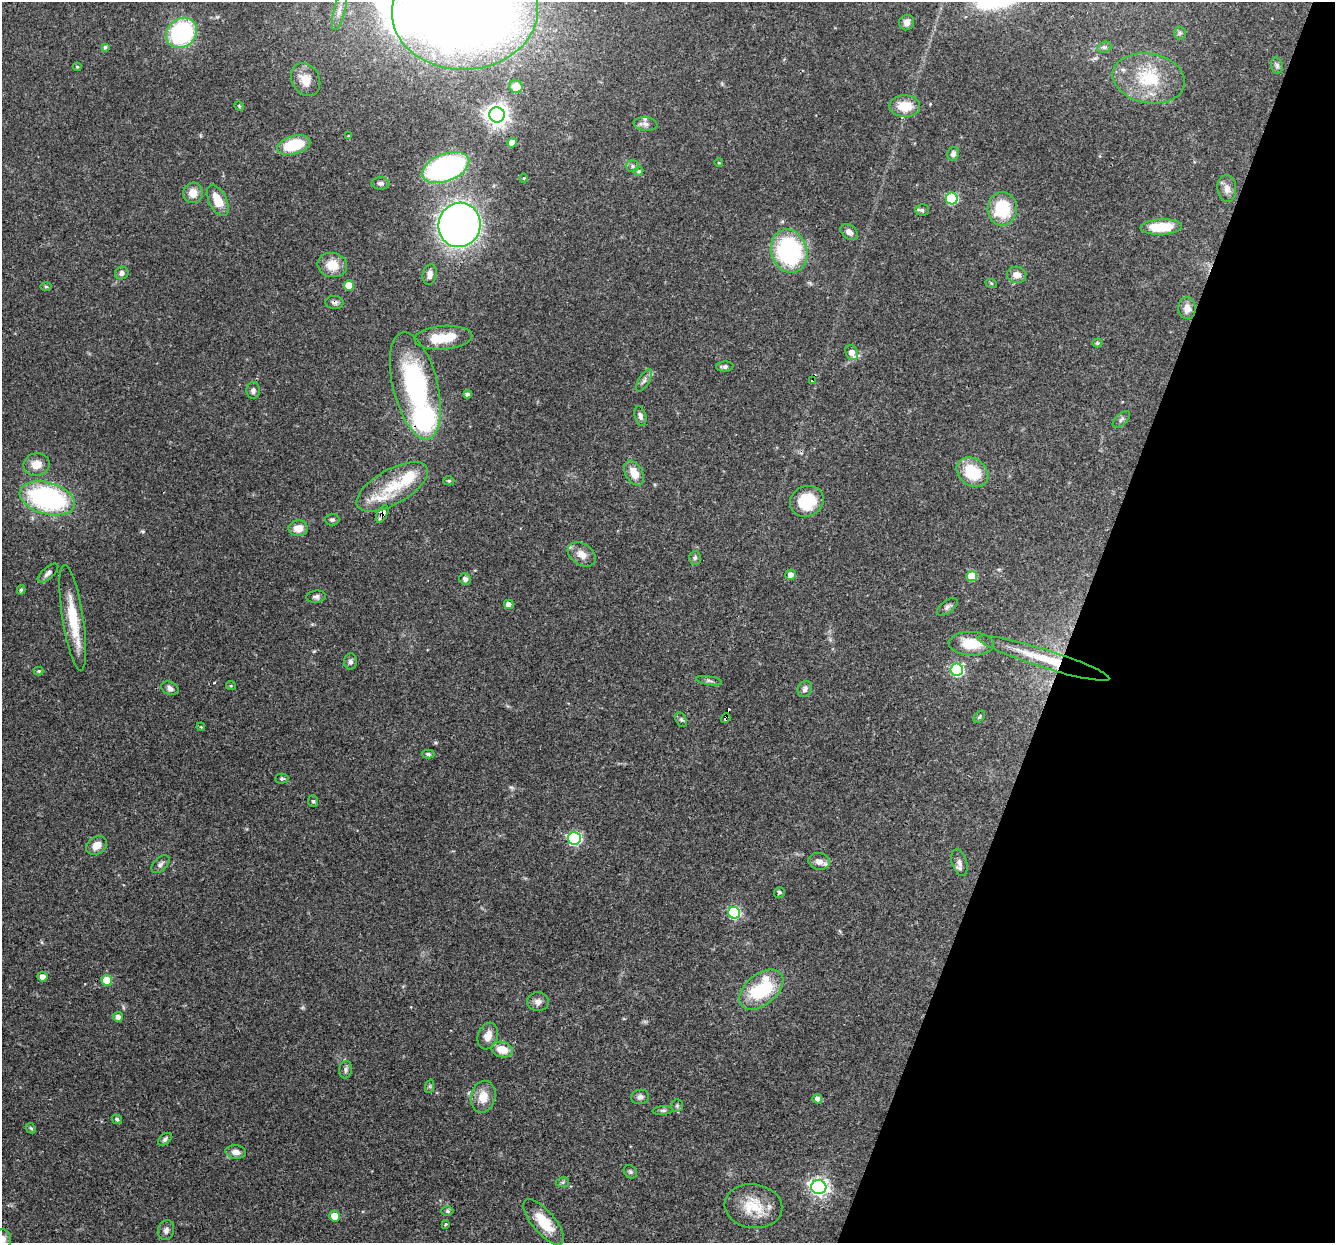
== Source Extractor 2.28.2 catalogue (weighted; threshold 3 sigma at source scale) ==
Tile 8 of 4 x 4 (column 4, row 2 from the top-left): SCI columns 3999-5331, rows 2739-3979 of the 5331 x 5348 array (HDU 1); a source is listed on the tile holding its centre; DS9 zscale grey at full resolution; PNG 1337 x 1245 px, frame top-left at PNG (2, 2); each listed source drawn as its Kron ellipse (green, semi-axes under 4 px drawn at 4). Shown black and unused: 19% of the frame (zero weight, under 3 of 4 exposures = <1% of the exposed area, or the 3 px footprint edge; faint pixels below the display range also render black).
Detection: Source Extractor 2.28.2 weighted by HDU 2 'WHT'; one run over the whole footprint, this tile lists its part. Background 0.0576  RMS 0.0032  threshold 0.0146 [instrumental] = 3 sigma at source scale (4.5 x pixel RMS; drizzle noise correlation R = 1.50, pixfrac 1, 0.05/0.05 arcsec/px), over >= 5 px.
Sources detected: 137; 3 inside a brighter object's white glare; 2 cosmic-ray / hot-pixel residue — neither listed nor drawn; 4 inside a brighter listed object's ellipse — not listed separately; the other 128 listed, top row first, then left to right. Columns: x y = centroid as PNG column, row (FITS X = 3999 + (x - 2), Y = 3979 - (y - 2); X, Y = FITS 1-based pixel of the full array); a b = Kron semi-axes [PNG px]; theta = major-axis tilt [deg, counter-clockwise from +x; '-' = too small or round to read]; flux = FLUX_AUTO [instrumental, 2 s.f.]
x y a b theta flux
339 11 20 6 75 2.4
465 11 73 59 3 500
907 22 8 7 - 1.7
182 33 16 14 40 38
1180 33 6 6 - 0.67
105 47 4 4 - 0.52
1104 47 7 5 18 0.69
1277 66 8 6 -74 0.78
77 67 4 3 - 0.38
1149 78 36 25 -10 17
306 80 17 13 -60 5.1
516 87 7 6 - 5
239 106 5 4 - 0.31
905 106 15 11 -2 6.7
497 115 8 7 - 240
646 124 12 6 -6 1.4
348 136 3 3 - 0.33
512 143 5 4 - 2.9
294 145 17 9 15 14
953 154 7 6 - 1.4
719 163 4 3 - 0.25
632 166 6 5 - 0.76
446 167 25 13 22 67
639 171 5 4 - 0.53
524 178 4 4 - 0.31
380 183 9 6 -1 0.98
1227 189 13 9 -86 2.1
193 193 10 10 - 3.6
952 198 6 6 - 30
218 200 17 9 -63 6.1
1002 209 17 14 88 15
922 210 7 5 -1 0.68
459 225 22 21 - 180
1161 227 21 7 3 10
849 232 10 6 -37 1.6
789 251 22 18 -71 40
332 265 15 12 -11 5
122 273 7 6 - 1.3
430 275 10 7 78 1.8
1017 275 9 8 - 2.8
991 283 6 4 -18 0.36
349 285 5 5 - 6
46 287 5 3 - 0.35
334 302 9 6 -3 0.96
1187 308 11 9 -87 2.7
443 338 29 11 4 9.4
1097 343 5 4 - 0.51
852 353 8 6 -63 2.7
725 367 9 5 2 0.85
644 380 12 5 60 1.2
813 380 4 3 - 1.4
415 386 55 22 -76 47
253 390 8 6 88 1.2
467 394 4 4 - 0.84
640 416 10 5 -74 1.2
1121 419 10 5 42 0.88
36 465 13 11 9 3.9
972 472 17 13 -38 12
634 473 13 8 -60 4.6
449 481 5 4 - 0.42
392 487 40 17 29 13
47 498 28 16 -16 57
807 501 17 15 26 13
382 514 9 5 62 2.7
332 520 7 6 - 0.81
298 528 9 8 - 3.8
582 554 15 10 -33 3.2
695 558 7 5 87 0.77
48 573 13 5 41 1.2
791 575 5 5 - 2
972 576 5 5 - 9.2
465 579 6 5 - 1.2
21 590 5 4 - 0.54
316 597 9 6 7 0.98
509 604 5 4 - 2
947 607 12 6 38 1.1
73 618 53 10 -81 12
971 644 22 12 -3 7.6
1044 658 69 9 -17 13
350 662 8 6 85 0.95
957 670 6 6 - 43
39 671 4 4 - 0.39
709 681 13 3 -8 0.76
231 686 5 4 - 0.36
170 688 9 6 -24 1.3
805 689 8 7 - 1.1
979 717 7 4 50 0.5
726 718 5 3 - 2.3
681 720 8 5 -63 0.71
201 727 4 3 - 0.29
428 754 6 4 -2 0.61
282 779 6 5 - 0.55
313 801 6 5 - 0.53
574 838 6 6 - 51
97 845 11 8 34 3.1
819 861 11 8 -16 2.2
959 863 14 7 -74 1.6
160 864 11 6 43 1.1
779 892 5 5 - 0.72
734 913 6 6 - 32
42 977 5 5 - 2.1
107 980 5 5 - 9.7
761 990 25 15 39 22
538 1002 10 9 - 1.7
118 1017 5 5 - 1.5
488 1036 14 9 70 3
502 1049 11 7 -15 4.9
346 1070 9 6 80 0.94
430 1086 7 4 71 0.55
483 1097 16 12 77 5
640 1097 9 7 11 1.3
817 1099 5 4 - 1.5
677 1105 6 5 - 0.6
663 1110 10 4 4 0.63
117 1119 5 4 - 0.69
31 1128 6 4 -43 0.46
165 1139 8 5 41 0.75
236 1152 10 7 -7 2.1
630 1172 7 6 - 0.67
563 1182 7 5 12 0.52
819 1187 7 7 - 130
753 1206 29 22 -8 10
447 1211 6 5 - 0.58
334 1216 5 5 - 5.9
544 1222 28 11 -50 9
445 1224 3 3 - 0.64
166 1230 10 8 72 1.3
3 1239 9 8 - 2
Overlapping masked pixels (flux is a lower limit): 5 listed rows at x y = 334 302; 813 380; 382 514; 1044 658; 726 718
Isophote crosses this tile's border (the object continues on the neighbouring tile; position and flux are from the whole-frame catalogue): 2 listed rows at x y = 465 11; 3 1239